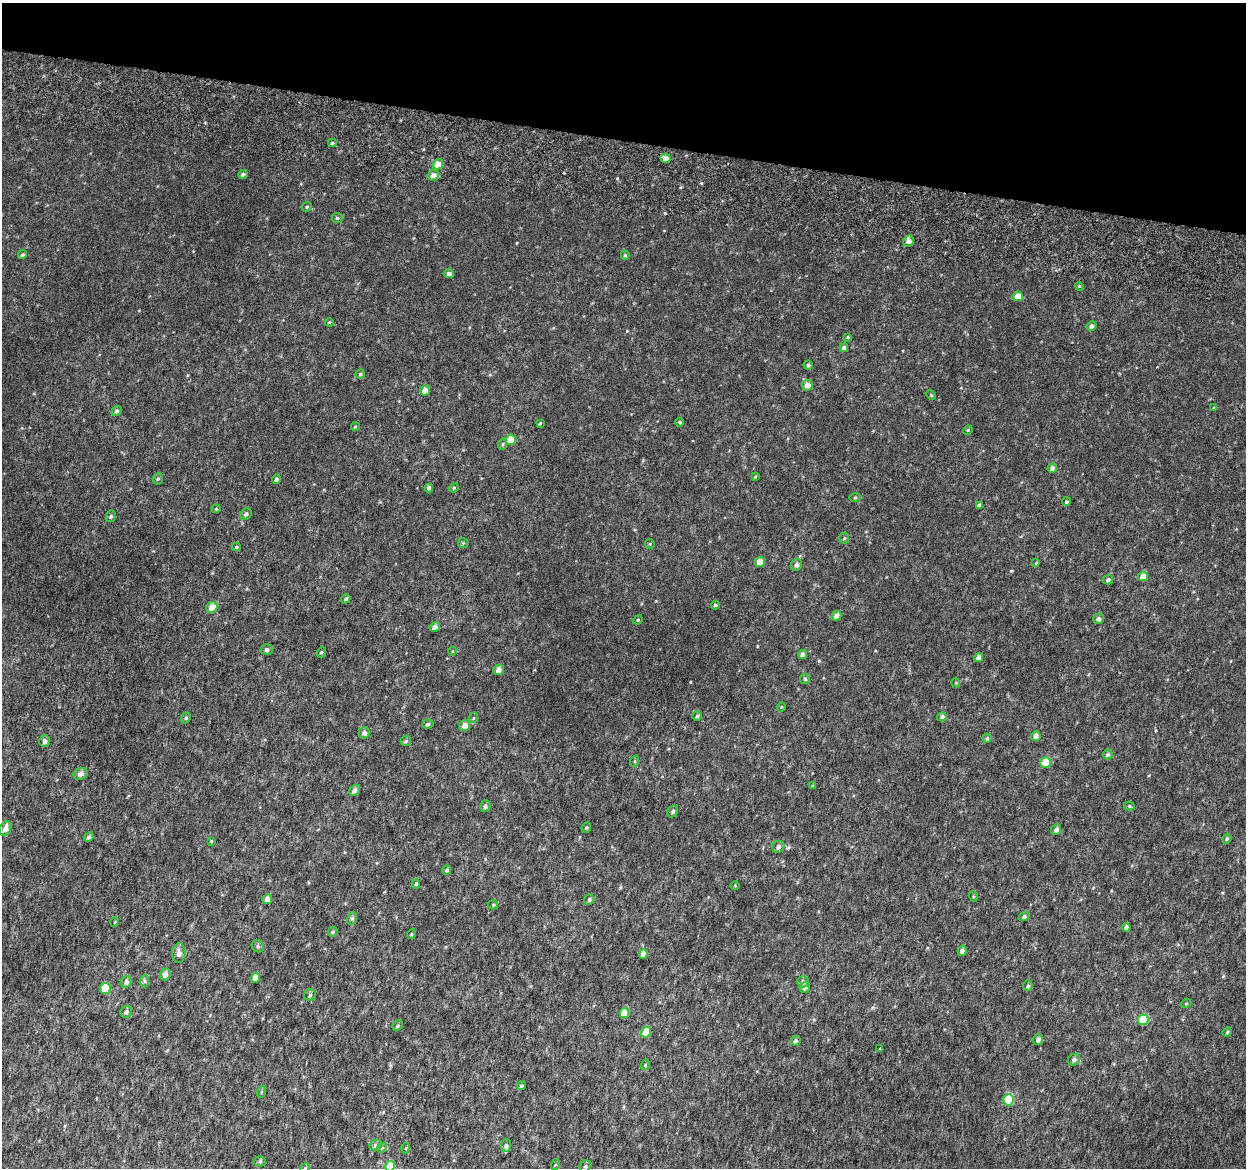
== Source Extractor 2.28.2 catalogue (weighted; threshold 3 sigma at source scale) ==
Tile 2 of 4 x 4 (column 2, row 1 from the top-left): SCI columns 1294-2537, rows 3805-4970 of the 5084 x 5337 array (HDU 1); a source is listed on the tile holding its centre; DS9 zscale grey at full resolution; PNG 1248 x 1170 px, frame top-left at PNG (2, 3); each listed source drawn as its Kron ellipse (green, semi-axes under 4 px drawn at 4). Shown black and unused: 12% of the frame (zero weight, under 6 of 12 exposures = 5% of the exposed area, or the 3 px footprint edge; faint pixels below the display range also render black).
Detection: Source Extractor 2.28.2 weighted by HDU 2 'WHT'; one run over the whole footprint, this tile lists its part. Background 0.00174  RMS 0.0014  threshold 0.00566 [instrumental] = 3 sigma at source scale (4.09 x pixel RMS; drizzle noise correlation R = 1.36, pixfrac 0.8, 0.0396/0.0396 arcsec/px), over >= 5 px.
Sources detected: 145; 1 inside a brighter listed object's ellipse — not listed separately; the other 144 listed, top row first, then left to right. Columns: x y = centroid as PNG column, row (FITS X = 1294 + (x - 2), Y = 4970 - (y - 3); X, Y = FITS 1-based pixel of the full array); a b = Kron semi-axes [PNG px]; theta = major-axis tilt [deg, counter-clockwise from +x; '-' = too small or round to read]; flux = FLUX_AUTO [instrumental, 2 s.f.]
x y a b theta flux
332 143 4 3 - 0.17
665 158 5 4 - 0.6
438 164 5 4 - 1.4
243 174 4 4 - 0.3
433 175 6 5 - 0.64
307 207 5 4 - 0.15
337 218 5 5 - 0.17
909 241 5 5 - 0.57
22 255 4 4 - 0.22
625 255 4 4 - 0.17
449 274 5 4 - 0.36
1079 286 4 3 - 0.11
1018 296 5 5 - 1.5
329 322 4 3 - 0.1
1091 326 5 4 - 0.36
848 337 4 3 - 0.11
844 348 4 4 - 0.37
808 365 4 4 - 0.21
360 374 4 4 - 0.15
807 385 5 5 - 0.94
425 390 5 5 - 1.1
931 395 5 3 - 0.11
1214 408 4 4 - 0.15
116 411 5 4 - 0.29
680 422 4 3 - 0.15
540 423 4 3 - 0.12
355 427 4 2 - 0.082
968 430 5 4 - 0.12
511 440 5 5 - 1.9
503 444 6 3 71 0.15
1052 468 5 4 - 0.52
755 476 4 4 - 0.11
158 479 6 5 - 0.17
276 479 5 4 - 0.28
429 488 4 4 - 0.34
454 488 5 4 - 0.13
855 498 6 4 1 0.15
1066 502 4 4 - 0.18
979 505 4 3 - 0.31
216 509 4 4 - 0.12
246 514 6 5 - 0.25
111 516 6 5 - 0.21
844 538 5 5 - 0.16
463 543 5 5 - 0.15
650 544 5 4 - 0.14
236 547 4 4 - 0.17
760 562 5 5 - 1.2
1036 563 4 3 - 0.087
796 565 6 5 - 0.43
1143 577 5 4 - 1.4
1108 580 5 4 - 0.29
346 599 5 4 - 0.21
715 605 4 4 - 0.11
212 607 6 5 - 1.5
836 616 5 4 - 0.77
1098 619 5 5 - 0.36
638 620 5 4 - 0.14
435 627 5 4 - 0.66
267 650 6 5 - 0.31
453 651 4 3 - 0.075
321 652 5 4 - 0.16
803 654 5 4 - 0.49
979 658 5 4 - 0.84
498 670 5 5 - 0.67
805 679 5 5 - 0.18
956 683 4 3 - 0.1
781 707 4 3 - 0.088
697 716 4 4 - 0.19
942 717 5 4 - 0.3
186 718 6 4 67 0.17
473 718 5 3 - 0.11
428 724 6 4 17 0.22
465 725 6 5 - 0.93
364 733 5 5 - 0.42
1036 736 5 4 - 0.84
987 738 4 4 - 0.17
45 741 6 5 - 0.41
406 741 5 5 - 0.21
1108 755 5 4 - 0.33
635 761 6 3 72 0.13
1046 763 5 5 - 2.1
81 774 7 5 22 0.52
813 786 4 3 - 0.13
354 790 6 5 - 0.49
485 806 6 5 - 0.31
1129 806 5 4 - 0.18
673 811 6 5 - 0.23
586 827 5 4 - 0.17
5 829 7 5 66 0.77
1056 829 5 5 - 0.44
89 837 5 4 - 0.32
1227 839 5 4 - 0.17
211 841 3 3 - 0.11
778 847 6 5 - 0.42
447 870 4 4 - 0.23
416 884 5 4 - 0.19
735 885 5 3 - 0.095
973 896 5 3 - 0.13
267 899 5 4 - 0.59
589 900 5 5 - 0.21
493 905 5 4 - 0.15
1024 917 5 4 - 0.34
352 918 6 5 - 0.25
115 922 5 3 - 0.089
1126 927 4 4 - 0.5
333 932 5 4 - 0.19
411 934 5 3 - 0.1
258 946 6 5 - 0.25
962 951 5 4 - 0.42
179 953 10 6 88 0.53
643 954 5 4 - 0.65
165 974 6 5 - 0.7
255 978 5 4 - 1.2
145 981 6 4 -88 0.2
126 982 6 5 - 0.44
803 982 6 5 - 0.39
1028 986 5 4 - 0.21
105 988 5 5 - 3
805 988 5 5 - 0.4
310 995 6 5 - 0.22
1186 1004 5 3 - 0.1
126 1012 6 5 - 0.36
624 1013 5 5 - 1.9
1143 1020 5 5 - 3.5
398 1026 5 4 - 0.17
646 1032 5 5 - 2.4
1227 1032 5 4 - 0.14
1038 1039 5 5 - 0.41
795 1041 5 5 - 0.28
880 1048 4 2 - 0.081
1074 1060 6 5 - 0.31
645 1065 5 3 - 0.13
521 1086 4 4 - 0.21
261 1092 6 3 72 0.13
1009 1100 6 5 - 4.8
375 1145 6 5 - 0.23
506 1145 6 5 - 0.25
382 1148 5 4 - 0.16
406 1148 5 3 - 0.1
260 1161 5 5 - 0.18
555 1165 5 3 - 0.12
390 1166 5 5 - 2.3
585 1166 6 5 - 0.22
305 1168 5 4 - 0.19
Isophote crosses this tile's border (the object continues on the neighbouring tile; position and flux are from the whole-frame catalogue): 2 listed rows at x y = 390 1166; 305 1168